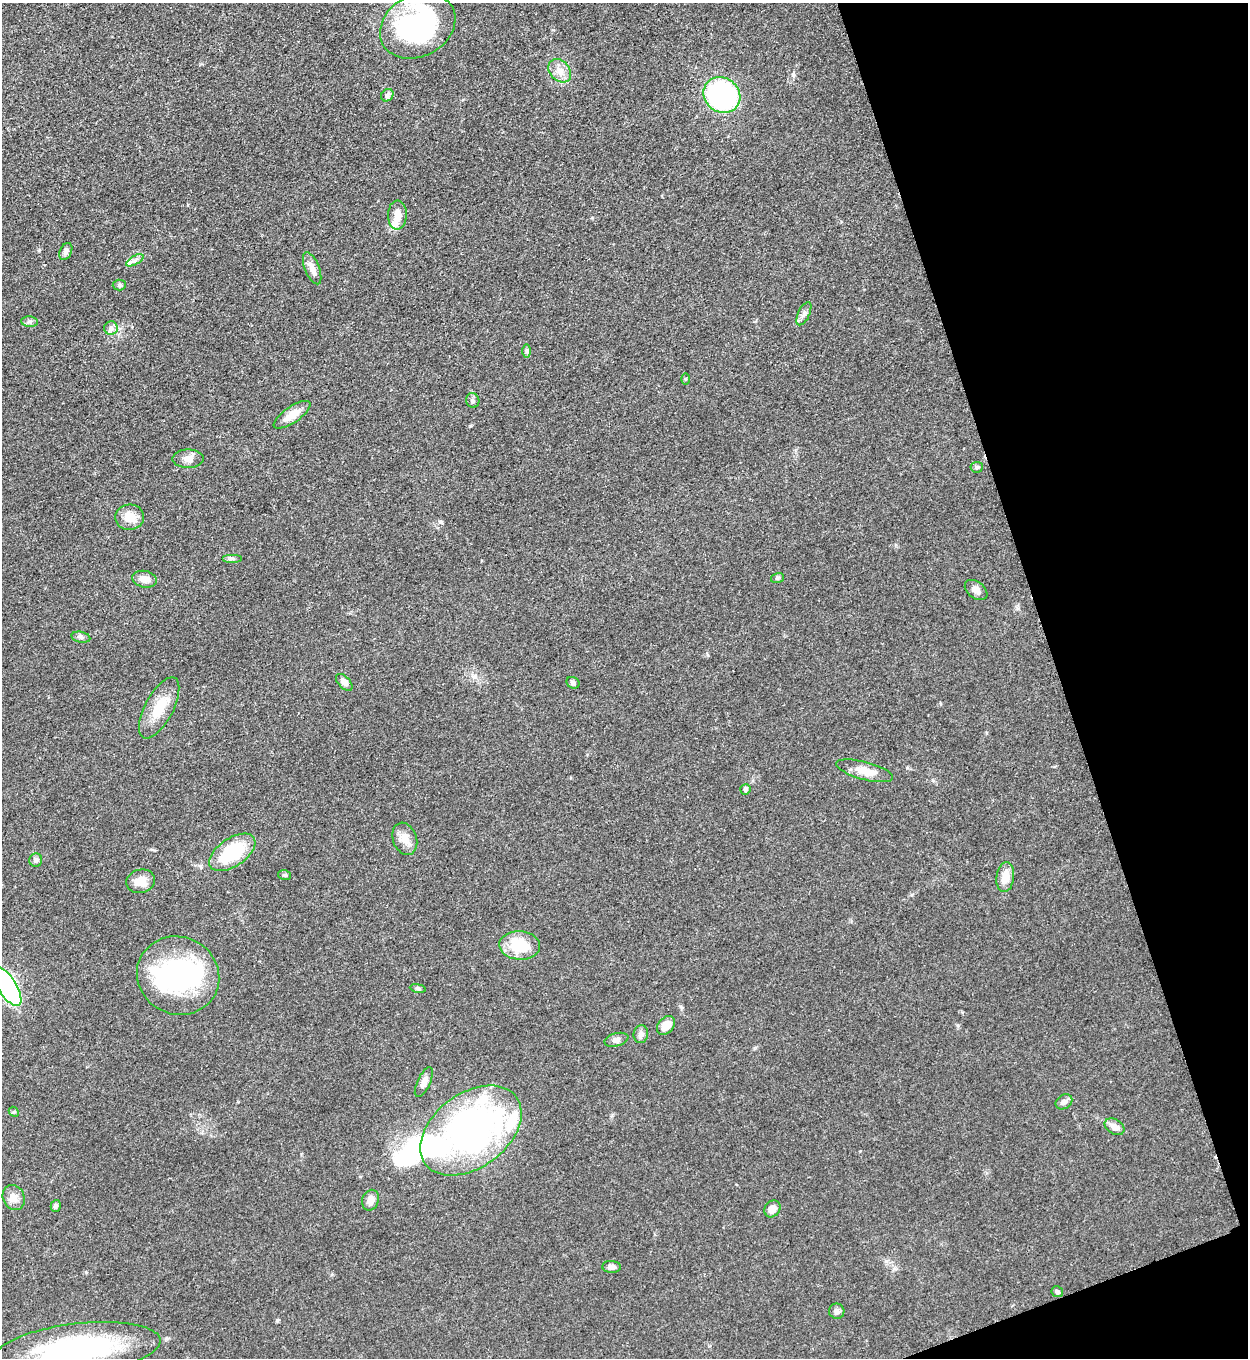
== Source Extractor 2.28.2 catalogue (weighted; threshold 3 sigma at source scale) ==
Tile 12 of 4 x 4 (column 4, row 3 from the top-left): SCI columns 4025-5270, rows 1366-2721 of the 5428 x 5440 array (HDU 1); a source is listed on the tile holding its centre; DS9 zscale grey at full resolution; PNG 1250 x 1360 px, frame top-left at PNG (2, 3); each listed source drawn as its Kron ellipse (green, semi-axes under 4 px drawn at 4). Shown black and unused: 17% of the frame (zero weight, under 3 of 5 exposures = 1% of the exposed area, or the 3 px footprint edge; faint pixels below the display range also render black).
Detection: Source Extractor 2.28.2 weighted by HDU 2 'WHT'; one run over the whole footprint, this tile lists its part. Background 0.0619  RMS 0.0057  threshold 0.0258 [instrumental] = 3 sigma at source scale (4.5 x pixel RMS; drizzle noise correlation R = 1.50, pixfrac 1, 0.05/0.05 arcsec/px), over >= 5 px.
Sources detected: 63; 5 inside a brighter object's white glare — neither listed nor drawn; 3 inside a brighter listed object's ellipse — not listed separately; the other 55 listed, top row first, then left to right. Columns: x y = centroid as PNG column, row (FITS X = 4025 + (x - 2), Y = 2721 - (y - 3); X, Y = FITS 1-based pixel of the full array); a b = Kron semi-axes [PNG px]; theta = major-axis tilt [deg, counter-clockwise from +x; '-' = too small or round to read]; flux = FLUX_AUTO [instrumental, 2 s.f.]
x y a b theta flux
418 26 39 31 28 99
560 71 13 9 -47 4.9
387 95 7 5 46 1.2
722 95 19 17 -38 100
397 215 15 9 89 5.6
66 251 9 6 65 1.9
135 260 10 4 30 2
312 268 17 7 -68 4.5
119 285 6 5 - 1.1
804 314 12 6 65 2.3
30 322 8 5 -5 1.4
111 328 7 7 - 2
526 351 7 4 89 0.9
685 379 5 3 - 0.6
473 400 7 6 - 1.3
292 415 21 8 34 8.6
188 459 15 9 1 4.1
977 467 6 5 - 1.4
129 517 14 12 3 7.7
231 559 9 4 0 1.3
777 578 6 5 - 1
145 579 12 8 -11 4.5
976 590 12 8 -36 3.3
81 637 9 5 -11 1.5
344 682 10 6 -46 3.2
573 683 6 5 - 1.4
159 708 34 14 62 15
865 771 29 9 -15 8.9
745 789 5 5 - 1.4
405 839 16 12 -70 6.1
232 852 26 14 34 35
36 860 6 6 - 2.2
285 875 6 5 - 0.92
1005 877 15 9 83 7.2
141 881 14 11 15 6.6
520 945 20 14 -4 20
178 976 42 38 -27 75
7 986 22 9 -58 140
418 988 8 4 -8 1
666 1025 10 7 48 6.4
641 1034 9 7 83 2.5
616 1040 12 6 14 2.4
424 1082 16 6 64 3.6
1064 1102 9 7 34 2.7
14 1112 5 4 - 0.77
1114 1127 11 7 -30 4.2
471 1131 56 37 36 230
14 1197 13 10 -66 4.8
370 1200 10 8 69 4.5
56 1206 6 5 - 1.2
772 1209 9 7 52 4.2
612 1267 9 6 -4 2.6
1057 1292 6 5 - 1.4
837 1311 8 7 - 2
77 1349 84 26 7 110
Isophote crosses this tile's border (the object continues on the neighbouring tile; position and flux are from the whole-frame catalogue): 2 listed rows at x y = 7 986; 77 1349
Unlisted compact peaks at least as high as the median listed source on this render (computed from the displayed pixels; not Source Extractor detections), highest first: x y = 277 1320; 793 75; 680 1006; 440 522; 166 1339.